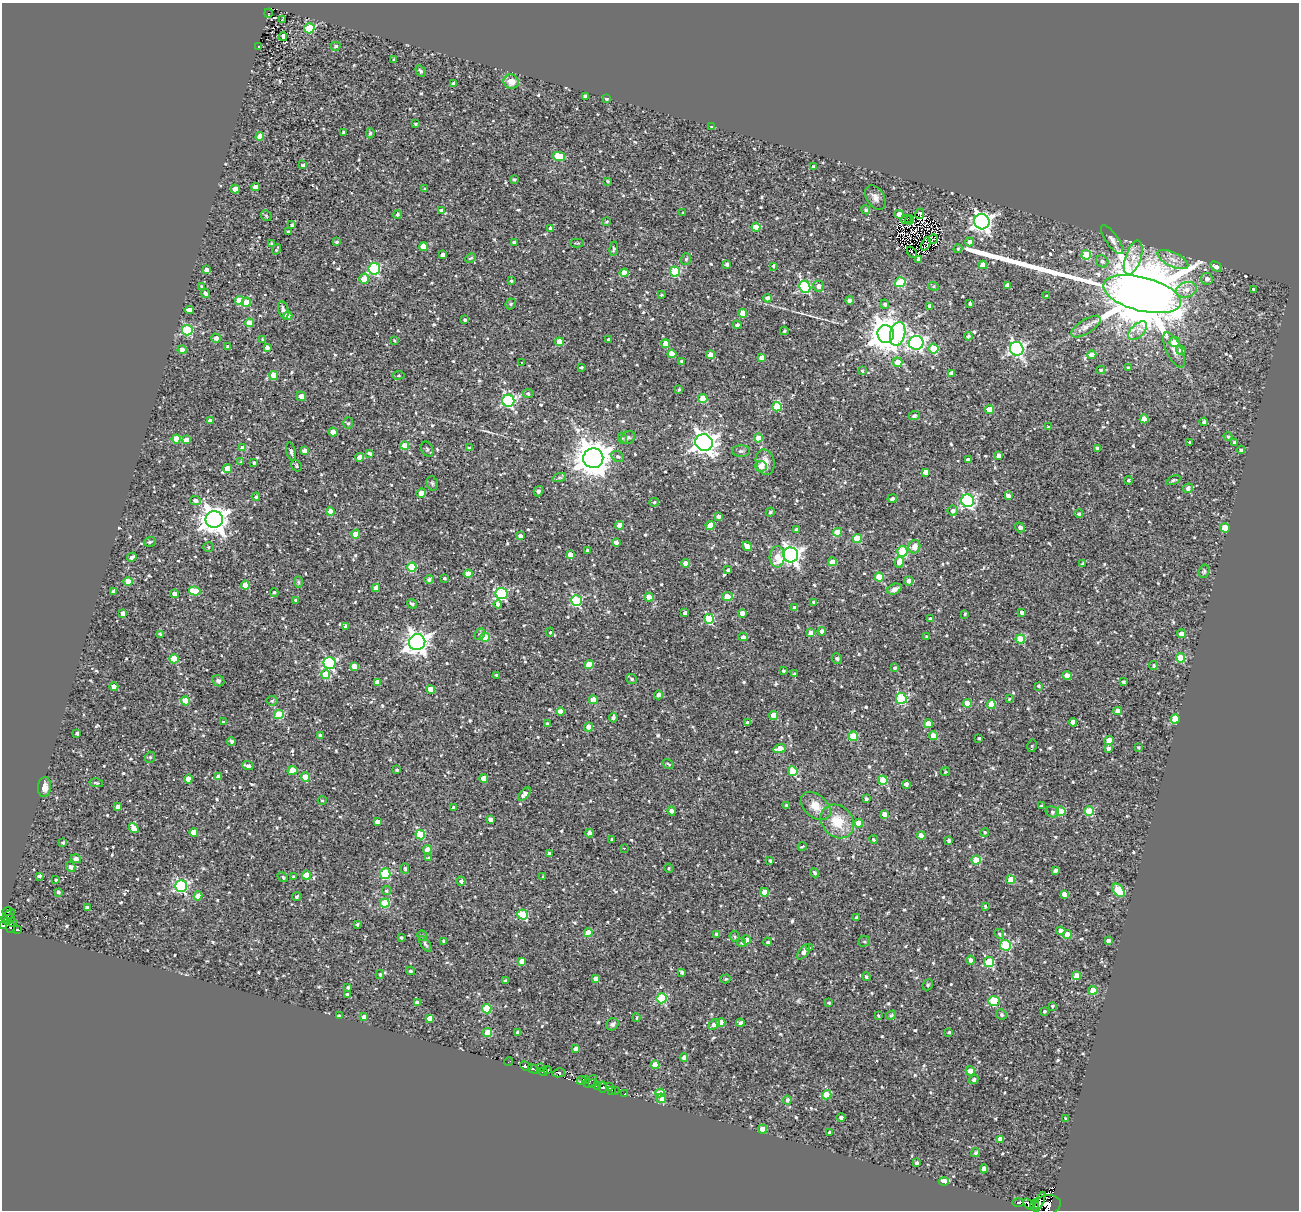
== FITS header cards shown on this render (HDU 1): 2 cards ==
NAXIS1  =                 1297
NAXIS2  =                 1208

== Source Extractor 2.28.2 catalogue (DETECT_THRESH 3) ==
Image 1297 x 1208 px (HDU 1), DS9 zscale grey, 1 PNG px = 1 image px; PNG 1301 x 1212 px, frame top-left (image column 1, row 1208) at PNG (2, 3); each listed source drawn as its Kron ellipse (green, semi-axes under 4 px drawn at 4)
Background 0.626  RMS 0.67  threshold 2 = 3 sigma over >= 5 px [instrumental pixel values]
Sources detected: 806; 12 with non-positive FLUX_AUTO (blend fragments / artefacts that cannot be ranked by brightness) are neither listed nor drawn; of the other 794, the 500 brightest by FLUX_AUTO listed and drawn (294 fainter detections omitted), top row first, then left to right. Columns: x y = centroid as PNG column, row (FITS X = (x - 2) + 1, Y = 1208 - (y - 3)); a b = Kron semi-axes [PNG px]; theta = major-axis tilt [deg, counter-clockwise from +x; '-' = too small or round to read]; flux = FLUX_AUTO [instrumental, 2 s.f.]
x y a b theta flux
269 13 4 3 - 140
282 20 3 2 - 72
309 28 5 5 - 2700
283 37 4 4 - 340
336 46 5 4 - 97
259 47 3 3 - 86
394 59 3 3 - 61
420 71 6 4 -58 88
511 82 7 7 - 450
453 83 3 3 - 79
585 96 4 4 - 150
606 98 3 3 - 100
416 124 3 3 - 58
712 127 3 3 - 71
344 132 3 3 - 71
370 133 5 4 - 64
260 136 4 4 - 370
559 156 6 4 -13 1500
303 165 4 3 - 91
813 167 4 3 - 110
514 179 3 3 - 87
608 181 3 2 - 67
255 187 4 4 - 300
235 189 4 4 - 570
425 189 3 3 - 58
875 197 13 9 -58 250
866 210 5 4 - 92
441 211 4 4 - 150
683 213 3 3 - 65
397 214 4 4 - 88
899 214 4 4 - 310
920 214 5 3 - 160
266 216 6 4 -46 60
906 219 6 2 17 78
910 220 4 3 - 110
606 222 4 3 - 72
982 222 8 7 - 20000
292 225 4 3 - 79
756 227 4 4 - 1000
551 228 4 4 - 190
289 232 3 3 - 85
933 239 5 2 - 100
1112 240 17 6 -55 210
336 242 4 3 - 76
514 242 3 3 - 94
970 242 4 4 - 200
272 243 3 3 - 61
577 243 7 3 0 59
926 244 7 4 67 98
423 247 4 4 - 640
276 249 5 2 - 57
614 249 7 4 84 82
958 249 4 3 - 64
912 252 6 2 -53 93
443 255 4 3 - 160
1086 255 5 5 - 1400
1133 257 18 7 71 460
470 258 6 3 27 58
686 259 6 5 - 78
919 259 4 4 - 180
1173 259 17 7 -25 410
1102 261 6 5 - 120
727 264 3 3 - 120
983 265 4 4 - 440
773 266 3 3 - 71
1216 266 6 4 -29 200
374 269 6 6 - 4700
206 270 4 3 - 190
675 272 5 5 - 3100
624 273 4 4 - 620
364 279 5 4 - 660
1207 279 6 6 - 200
511 281 3 3 - 56
900 282 5 5 - 2700
1007 285 4 4 - 200
818 286 5 5 - 190
934 286 5 4 - 65
202 287 4 3 - 91
805 287 6 5 - 4900
1253 289 3 3 - 61
1186 290 10 7 15 380
206 293 5 4 - 140
1142 294 40 17 -15 510000
661 295 3 3 - 64
1047 296 3 3 - 85
768 298 4 4 - 230
239 300 5 4 - 880
850 301 4 4 - 180
246 302 5 4 - 750
970 303 3 3 - 81
511 304 6 5 - 60
885 304 4 4 - 93
930 306 4 4 - 160
189 310 4 4 - 260
283 310 9 5 -74 170
743 313 4 4 - 730
288 316 4 4 - 780
465 320 4 3 - 86
249 323 4 4 - 570
737 325 4 3 - 110
1086 327 17 7 33 280
187 330 5 5 - 3800
784 331 4 4 - 56
1138 331 11 6 43 330
886 334 9 8 - 87000
898 334 12 7 75 3700
968 336 4 4 - 110
216 338 5 4 - 190
263 339 4 3 - 72
609 340 4 3 - 150
394 341 4 3 - 57
559 342 4 4 - 830
1175 342 5 5 - 680
916 343 7 7 - 11000
665 344 4 4 - 570
228 347 4 3 - 140
267 348 4 4 - 160
182 349 5 4 - 210
933 349 5 4 - 1400
1017 349 7 6 - 10000
1174 350 19 7 -65 330
1181 350 5 4 - 200
672 354 4 4 - 800
710 355 4 4 - 510
1092 355 4 4 - 680
761 357 4 4 - 230
682 361 4 3 - 68
521 362 3 2 - 63
898 362 5 4 - 580
1128 367 4 3 - 61
581 368 3 3 - 67
1101 370 4 3 - 56
862 371 4 3 - 72
951 373 4 4 - 180
274 375 4 4 - 830
399 375 6 4 7 57
679 389 3 3 - 56
528 393 5 4 - 83
301 396 5 4 - 290
703 399 4 4 - 1400
508 401 6 6 - 6900
777 407 5 4 - 1700
989 410 4 4 - 790
914 416 6 4 20 97
1144 419 4 4 - 630
210 421 4 4 - 240
1204 422 4 4 - 140
348 423 6 5 - 79
1048 427 4 3 - 67
333 432 4 4 - 390
1228 436 4 4 - 64
628 437 7 6 - 100
622 438 6 4 -73 64
758 438 4 4 - 800
176 439 4 4 - 860
186 440 4 4 - 360
1189 442 3 3 - 59
1234 442 4 3 - 100
704 443 9 8 - 31000
405 446 4 4 - 750
243 448 4 4 - 470
469 448 3 3 - 61
1097 448 3 3 - 110
427 449 8 5 -63 95
1241 450 4 4 - 120
305 451 4 4 - 270
741 451 9 6 0 100
291 452 9 4 -79 100
370 453 4 3 - 110
618 456 6 5 - 110
998 456 4 4 - 280
360 457 4 4 - 410
593 458 10 10 - 95000
968 460 4 4 - 220
241 462 4 3 - 69
765 462 13 9 -76 400
254 463 3 3 - 87
296 466 6 4 -55 65
761 466 6 5 - 500
227 469 4 4 - 690
925 472 4 4 - 340
559 478 7 4 19 80
1128 480 4 3 - 70
1173 480 7 3 24 68
432 483 7 5 -75 77
1188 488 5 4 - 180
538 491 5 4 - 120
421 493 5 4 - 720
1008 496 4 3 - 180
256 497 4 4 - 84
892 499 5 4 - 160
195 500 5 4 - 140
968 501 6 6 - 7300
654 502 5 4 - 69
953 511 5 5 - 160
330 512 4 4 - 620
770 512 5 4 - 72
1079 514 4 4 - 80
718 516 4 4 - 160
214 519 8 8 - 50000
620 525 4 4 - 530
710 525 4 4 - 780
1020 527 5 4 - 140
1225 528 5 4 - 810
797 530 3 3 - 180
837 532 4 4 - 760
356 534 4 4 - 570
520 536 4 4 - 150
857 539 4 4 - 1700
150 542 6 4 20 70
616 542 4 3 - 220
747 546 5 4 - 510
208 547 5 4 - 62
914 547 7 5 70 420
587 550 3 3 - 56
902 551 5 5 - 2400
570 555 4 4 - 340
791 555 7 7 - 18000
132 557 5 3 - 150
777 557 11 7 88 730
832 562 4 4 - 560
899 562 5 4 - 480
686 563 4 4 - 310
1083 564 4 3 - 120
412 567 4 4 - 1800
728 570 4 4 - 140
1204 571 7 5 73 82
468 574 4 4 - 540
879 577 4 4 - 1100
444 578 3 3 - 62
429 579 4 4 - 110
128 581 4 4 - 750
909 581 4 4 - 260
298 582 6 4 -88 64
245 585 4 4 - 770
376 588 4 4 - 400
894 589 7 5 25 230
114 591 4 3 - 150
195 591 6 4 -12 1100
274 592 4 3 - 66
174 594 4 4 - 190
502 594 6 5 - 4800
649 597 4 4 - 590
727 597 5 4 - 690
296 600 4 3 - 77
576 601 5 5 - 3900
814 602 4 3 - 140
412 604 5 3 - 93
498 604 4 4 - 180
795 608 4 4 - 240
1022 612 4 3 - 140
123 613 4 3 - 230
685 613 3 3 - 100
742 613 4 4 - 240
965 614 3 3 - 62
709 619 5 5 - 3100
930 619 4 3 - 110
346 626 4 4 - 150
822 631 4 4 - 240
550 632 4 4 - 61
811 633 4 4 - 630
160 634 3 3 - 56
480 634 6 4 49 91
1181 634 4 4 - 300
926 636 3 3 - 63
485 637 4 4 - 1300
743 637 4 4 - 210
1020 639 5 4 - 1200
417 642 8 8 - 33000
1180 658 5 4 - 1300
174 659 4 4 - 1300
837 659 5 5 - 78
330 663 6 6 - 6000
589 665 4 4 - 980
354 666 4 4 - 410
1153 666 4 4 - 77
895 668 4 3 - 110
783 671 3 3 - 69
794 673 4 3 - 62
326 675 4 4 - 1200
497 675 3 3 - 100
1067 676 4 4 - 570
631 679 5 5 - 99
218 681 6 5 - 130
377 682 4 4 - 330
1124 682 3 3 - 76
1038 686 3 3 - 63
114 687 4 4 - 610
431 689 4 4 - 630
658 695 4 4 - 140
901 698 5 5 - 3500
1009 699 4 4 - 60
593 700 4 4 - 720
185 701 4 4 - 1000
272 701 5 5 - 61
967 703 4 4 - 750
991 704 5 4 - 660
561 711 4 4 - 620
1117 711 4 4 - 270
279 714 5 4 - 1800
774 715 4 4 - 780
613 718 5 3 - 120
1175 719 4 4 - 2200
223 722 3 3 - 66
1073 722 4 4 - 330
748 723 4 3 - 130
547 724 4 3 - 120
928 724 4 4 - 700
588 727 4 4 - 290
77 733 4 3 - 100
320 735 3 3 - 100
853 736 5 4 - 1700
934 736 4 4 - 620
979 738 3 3 - 72
1109 740 4 4 - 700
231 741 4 3 - 110
1032 746 6 4 79 66
1138 747 4 4 - 57
1108 748 4 4 - 180
780 749 6 4 16 620
150 757 6 5 - 74
668 764 6 3 -34 62
248 766 6 3 -6 160
292 770 5 4 - 680
397 770 3 3 - 61
793 771 5 4 - 1600
945 772 4 4 - 59
219 777 4 4 - 490
305 777 5 4 - 680
484 778 4 4 - 610
188 779 4 4 - 620
883 780 4 4 - 1500
96 783 7 3 -12 56
906 784 4 4 - 190
44 787 10 6 86 280
524 794 8 4 47 290
866 799 3 3 - 110
322 800 4 3 - 57
786 805 4 3 - 57
1041 805 4 3 - 64
816 806 17 11 -40 660
118 807 4 4 - 210
454 807 4 3 - 150
671 811 4 4 - 190
1061 811 5 4 - 1500
1089 811 5 4 - 2000
1052 812 7 5 -17 120
884 814 4 4 - 230
490 819 4 4 - 190
837 821 18 15 -47 1100
377 822 4 4 - 300
858 823 4 4 - 720
134 828 5 4 - 650
194 832 4 4 - 450
985 832 4 4 - 62
589 833 4 4 - 170
420 834 5 5 - 1900
921 836 4 4 - 600
612 839 3 3 - 60
873 840 4 3 - 62
949 841 3 3 - 120
63 842 3 3 - 80
802 847 4 2 - 62
624 848 3 3 - 64
427 850 4 4 - 600
549 853 4 3 - 110
429 858 4 3 - 68
76 859 5 4 - 130
976 860 4 4 - 1000
770 861 3 3 - 70
71 867 5 4 - 150
405 868 5 4 - 70
669 868 4 3 - 56
1055 870 3 3 - 120
815 873 4 3 - 77
385 874 5 5 - 2600
307 875 4 4 - 930
39 876 4 3 - 98
283 877 6 4 -29 66
293 877 3 3 - 58
543 877 3 3 - 59
56 880 3 3 - 59
1011 880 4 4 - 830
461 881 5 4 - 120
181 886 6 6 - 6200
1119 890 8 5 -49 2100
387 891 4 4 - 65
58 892 3 3 - 110
764 892 4 4 - 850
1064 894 4 4 - 220
198 896 4 4 - 730
297 897 5 4 - 88
385 903 5 4 - 1700
985 906 3 3 - 56
87 908 3 3 - 110
7 912 5 2 - 120
523 914 5 5 - 2200
8 916 8 3 42 200
856 918 3 3 - 84
11 919 3 2 - 76
8 921 3 2 - 130
12 922 3 2 - 99
357 924 3 3 - 72
3 926 3 2 - 180
10 927 6 2 84 57
17 930 4 3 - 400
1061 931 4 4 - 480
588 933 4 4 - 1000
716 934 3 3 - 59
999 934 5 4 - 76
1067 935 4 4 - 640
422 936 5 4 - 69
735 936 5 5 - 71
401 937 3 3 - 62
746 940 4 4 - 460
1108 940 4 3 - 120
444 941 4 3 - 100
864 941 6 5 - 86
767 942 4 4 - 80
742 943 5 4 - 82
425 944 9 4 -56 93
1005 945 5 5 - 2900
810 948 4 3 - 79
804 952 9 4 54 220
971 960 4 4 - 240
522 961 4 4 - 340
989 962 5 5 - 1900
411 971 4 3 - 71
682 972 3 3 - 84
380 974 5 4 - 72
1077 976 4 4 - 750
866 977 4 4 - 69
596 978 4 3 - 200
726 979 5 4 - 63
506 981 3 3 - 93
928 985 6 5 - 62
348 987 4 3 - 77
1093 990 4 4 - 820
347 994 3 3 - 69
662 998 5 5 - 3300
994 1001 6 5 - 2500
417 1003 4 4 - 290
829 1003 3 3 - 61
1052 1006 3 3 - 66
487 1009 5 4 - 1700
1044 1011 3 3 - 61
1001 1014 5 5 - 84
891 1015 5 4 - 100
339 1016 3 3 - 59
878 1016 3 3 - 56
364 1017 4 3 - 160
636 1018 4 3 - 57
430 1019 4 4 - 670
721 1023 4 4 - 620
740 1023 4 4 - 150
613 1024 6 5 - 100
714 1025 6 4 37 360
517 1032 3 3 - 81
949 1032 3 3 - 68
487 1033 4 4 - 1100
576 1049 4 4 - 250
684 1057 4 4 - 260
509 1062 4 2 - 120
655 1065 4 4 - 740
526 1066 6 3 -24 470
540 1068 4 2 - 340
533 1069 5 3 - 970
548 1070 3 2 - 200
970 1071 5 4 - 460
543 1072 4 3 - 1000
559 1073 6 3 13 140
974 1079 5 4 - 120
586 1080 3 2 - 140
581 1081 4 3 - 170
590 1081 8 2 43 130
593 1083 3 2 - 99
597 1086 4 3 - 470
602 1087 5 4 - 420
609 1087 3 2 - 94
612 1090 4 2 - 390
616 1091 4 4 - 110
660 1093 4 4 - 660
625 1094 3 3 - 180
827 1095 5 4 - 990
661 1098 5 4 - 640
787 1100 4 4 - 140
841 1117 4 4 - 130
1066 1119 3 3 - 72
762 1129 4 4 - 560
829 1133 3 3 - 85
1000 1139 4 4 - 360
976 1153 5 4 - 92
917 1163 3 3 - 77
984 1169 4 4 - 170
944 1181 5 4 - 1000
1018 1202 6 3 1 170
1039 1202 11 2 62 1000
1029 1204 6 3 -50 640
1035 1204 5 3 - 440
1048 1205 13 9 12 2500
At the frame edge (FLAGS 8, measured only in part): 2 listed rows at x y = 3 926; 1048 1205
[294 fainter detections neither listed nor drawn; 12 non-positive-flux detections neither listed nor drawn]